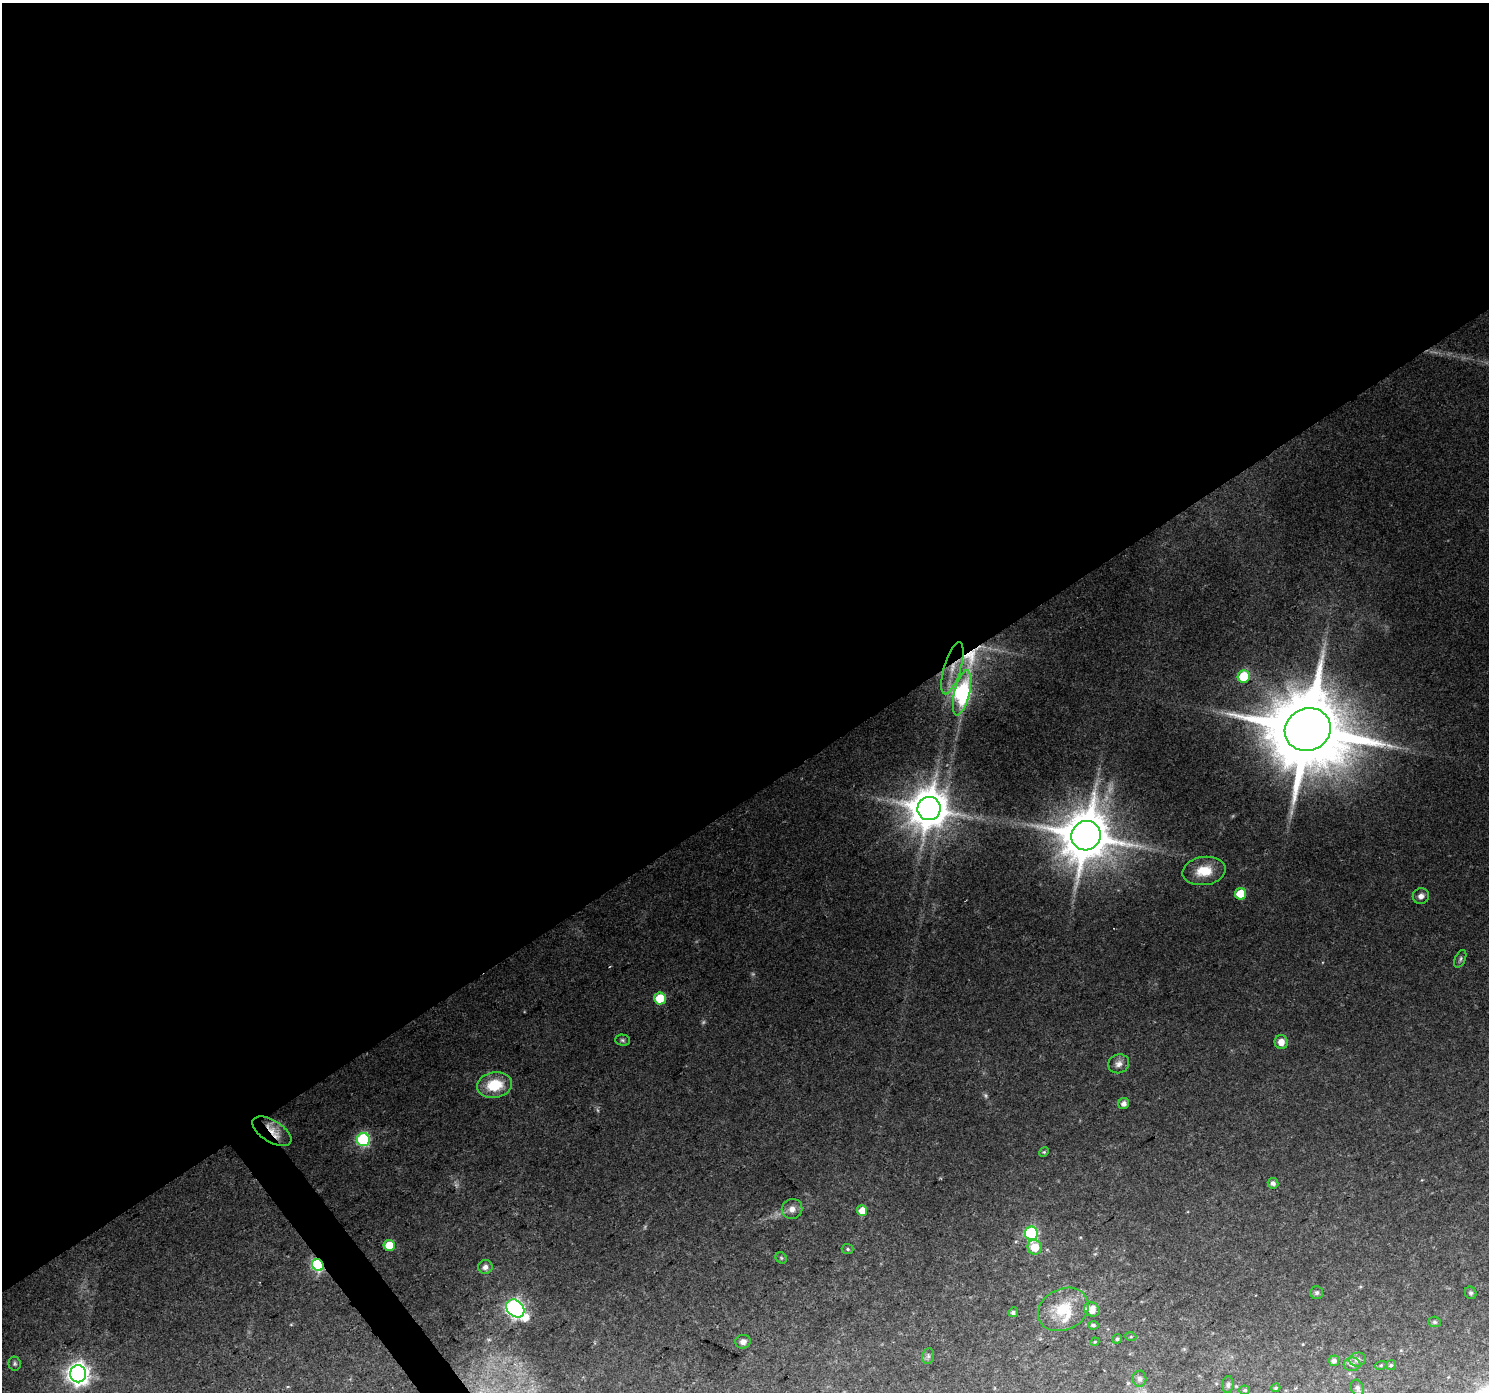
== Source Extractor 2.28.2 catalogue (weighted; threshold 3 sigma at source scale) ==
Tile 2 of 4 x 4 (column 2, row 1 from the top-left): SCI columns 1487-2973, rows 4299-5688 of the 5950 x 5879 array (HDU 1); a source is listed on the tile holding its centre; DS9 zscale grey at full resolution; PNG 1491 x 1394 px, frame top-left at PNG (2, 3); each listed source drawn as its Kron ellipse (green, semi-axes under 4 px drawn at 4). Shown black and unused: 58% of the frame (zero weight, under 2 of 3 exposures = <1% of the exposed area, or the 3 px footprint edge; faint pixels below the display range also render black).
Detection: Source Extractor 2.28.2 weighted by HDU 2 'WHT'; one run over the whole footprint, this tile lists its part. Background 0.0765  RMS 0.0081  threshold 0.0363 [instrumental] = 3 sigma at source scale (4.5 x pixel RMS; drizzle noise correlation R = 1.50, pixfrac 1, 0.0396/0.0396 arcsec/px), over >= 5 px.
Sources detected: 60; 4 too faint to see at this stretch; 1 long thin detection or spike segment (spike, bleed or trail) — neither listed nor drawn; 1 inside a brighter listed object's ellipse — not listed separately; the other 54 listed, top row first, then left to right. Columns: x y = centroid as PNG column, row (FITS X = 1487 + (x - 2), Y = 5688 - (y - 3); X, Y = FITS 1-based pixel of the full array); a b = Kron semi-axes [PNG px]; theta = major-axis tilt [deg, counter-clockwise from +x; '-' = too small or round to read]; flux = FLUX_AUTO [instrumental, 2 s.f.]
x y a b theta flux
952 668 27 8 73 16
1244 677 6 6 - 36
962 693 23 7 76 250
1308 729 23 21 23 13000
929 809 12 11 - 2700
1086 836 15 14 - 4600
1204 871 22 14 8 18
1241 894 5 5 - 20
1421 896 8 7 - 4.2
1460 959 9 5 66 1.9
660 998 6 6 - 22
622 1040 7 5 -2 1.6
1281 1042 7 6 - 7.3
1119 1064 10 9 - 4.5
495 1085 18 12 9 27
1124 1104 5 5 - 4.4
272 1131 22 11 -32 13
363 1140 6 6 - 110
1044 1152 5 4 - 0.95
1273 1183 5 5 - 3.5
792 1209 10 10 - 5.7
862 1210 5 5 - 12
1031 1233 7 6 - 110
389 1245 5 5 - 17
1035 1247 7 7 - 14
848 1249 6 5 - 1.3
781 1258 6 5 - 1.2
318 1265 6 5 - 120
485 1267 7 7 - 4.6
1317 1293 6 6 - 1.9
1471 1293 6 5 - 1.8
515 1308 10 7 -45 270
1063 1309 26 20 26 27
1092 1309 8 7 - 8.6
1013 1312 5 4 - 2
1435 1322 6 5 - 1.4
1093 1325 5 4 - 1.6
1131 1337 5 3 - 0.94
1117 1339 5 4 - 1.4
743 1342 8 6 18 4.3
1095 1342 4 4 - 0.78
928 1356 8 6 80 2
1358 1359 8 7 - 3.4
1334 1361 5 5 - 2.8
15 1364 7 6 - 1.7
1352 1364 8 7 - 3.6
1381 1365 6 3 18 0.95
1391 1365 5 5 - 1.2
78 1374 8 8 - 580
1140 1379 8 7 - 3.1
1228 1385 8 5 86 2.2
1276 1388 4 3 - 0.91
1357 1388 8 6 -65 2.8
1245 1390 5 4 - 1.2
Overlapping masked pixels (flux is a lower limit): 4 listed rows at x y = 952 668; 962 693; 272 1131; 318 1265